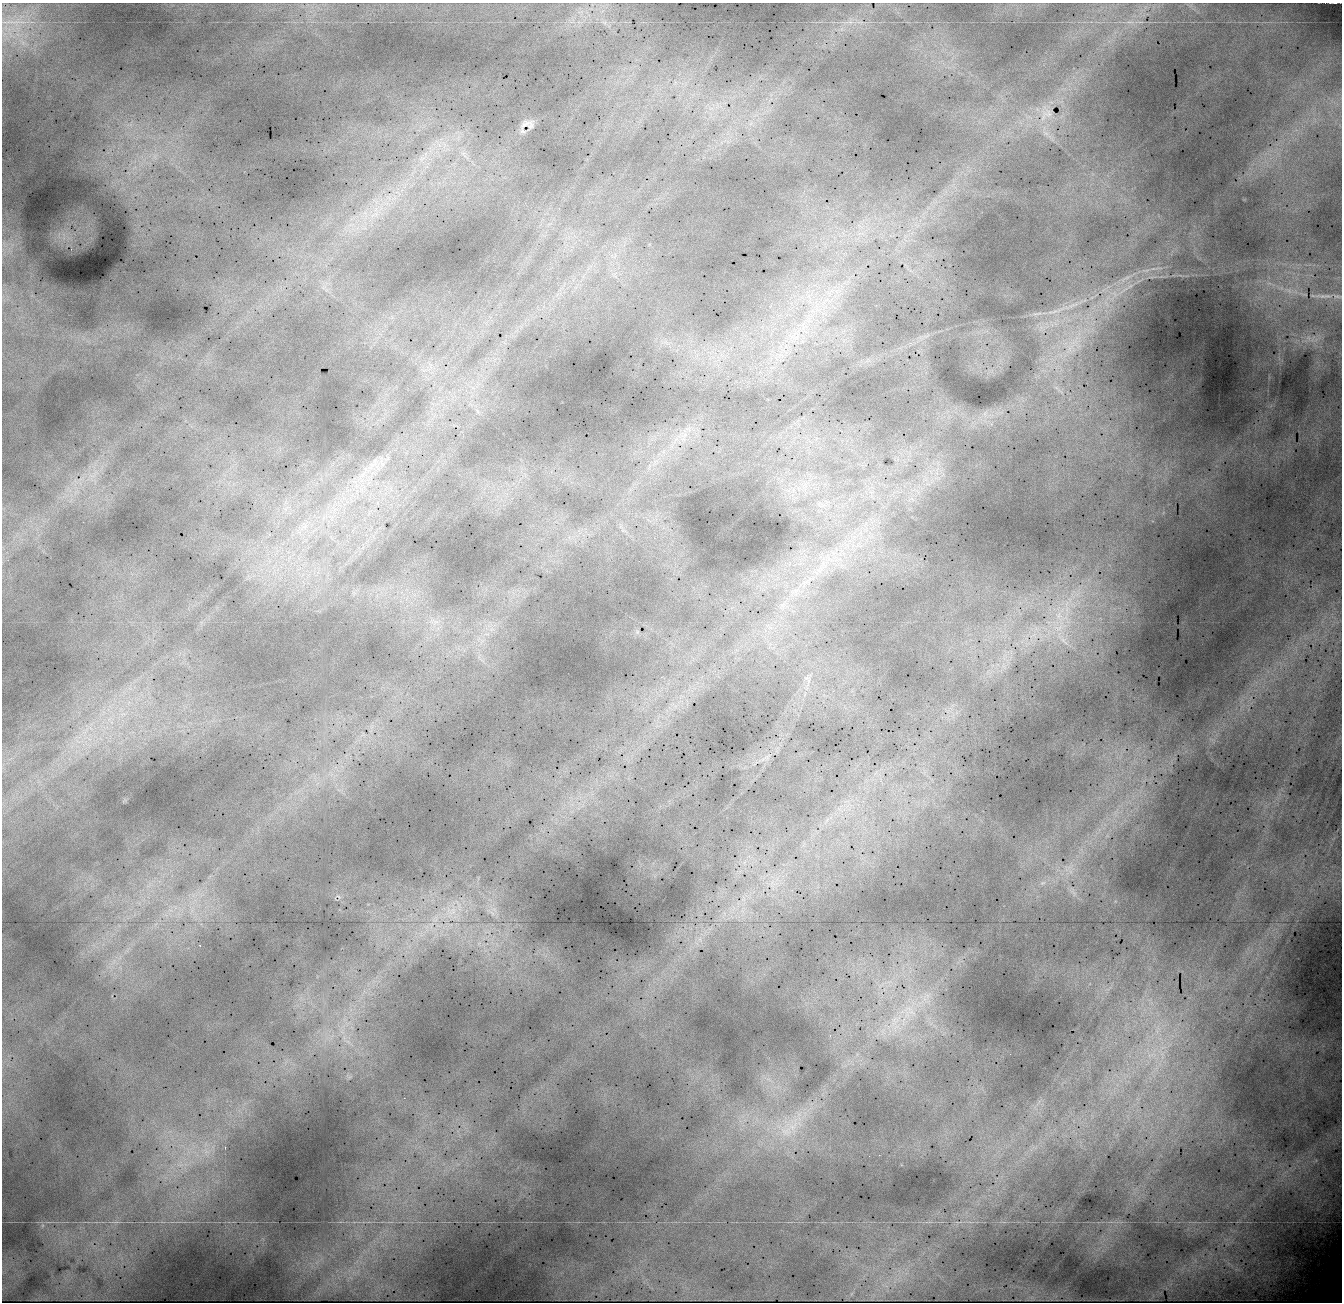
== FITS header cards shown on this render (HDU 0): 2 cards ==
NAXIS1  =                 1340 / Number of columns
NAXIS2  =                 1300 / Number of rows

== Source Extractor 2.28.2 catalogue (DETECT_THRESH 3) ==
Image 1340 x 1300 px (HDU 0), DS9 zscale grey, 1 PNG px = 1 image px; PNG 1344 x 1304 px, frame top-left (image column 1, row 1300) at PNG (2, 3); no overlay
Background 19000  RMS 150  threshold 449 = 3 sigma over >= 5 px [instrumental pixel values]
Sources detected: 39; all 39 listed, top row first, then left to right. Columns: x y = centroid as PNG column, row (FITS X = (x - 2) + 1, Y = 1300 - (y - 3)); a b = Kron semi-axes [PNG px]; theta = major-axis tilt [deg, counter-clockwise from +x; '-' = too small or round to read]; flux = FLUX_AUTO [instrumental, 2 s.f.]
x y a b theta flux
1333 3 7 2 -2 16000
850 22 15 6 -1 76000
1130 22 12 2 0 30000
816 43 2 2 - 36000
1046 114 10 7 38 14000
525 124 23 10 32 73000
464 155 19 7 -48 94000
422 158 13 9 41 110000
376 214 9 5 0 55000
4 244 12 5 -70 50000
71 249 2 2 - 18000
1153 269 7 4 19 23000
1127 277 9 4 19 29000
1289 291 8 5 -45 34000
1327 296 13 4 5 38000
1058 310 49 5 17 180000
803 325 15 6 88 89000
1309 338 7 4 -71 26000
1070 348 14 7 61 92000
305 527 10 7 55 69000
1060 617 29 26 -63 620000
436 622 8 4 -18 35000
1064 641 26 8 -50 180000
806 678 12 5 0 38000
1043 883 9 5 19 31000
339 897 8 4 -34 20000
744 899 8 4 71 36000
453 911 12 8 62 91000
492 913 9 4 -45 33000
700 939 8 6 -60 44000
200 945 3 2 - 7600
912 1012 35 13 15 350000
895 1020 22 12 48 250000
830 1036 3 2 - 96000
348 1042 10 4 -30 39000
786 1131 22 18 -9 350000
225 1147 3 2 - 88000
42 1225 7 4 -72 21000
1032 1298 4 2 - 12000
At the frame edge (FLAGS 8, measured only in part): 1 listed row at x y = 1333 3